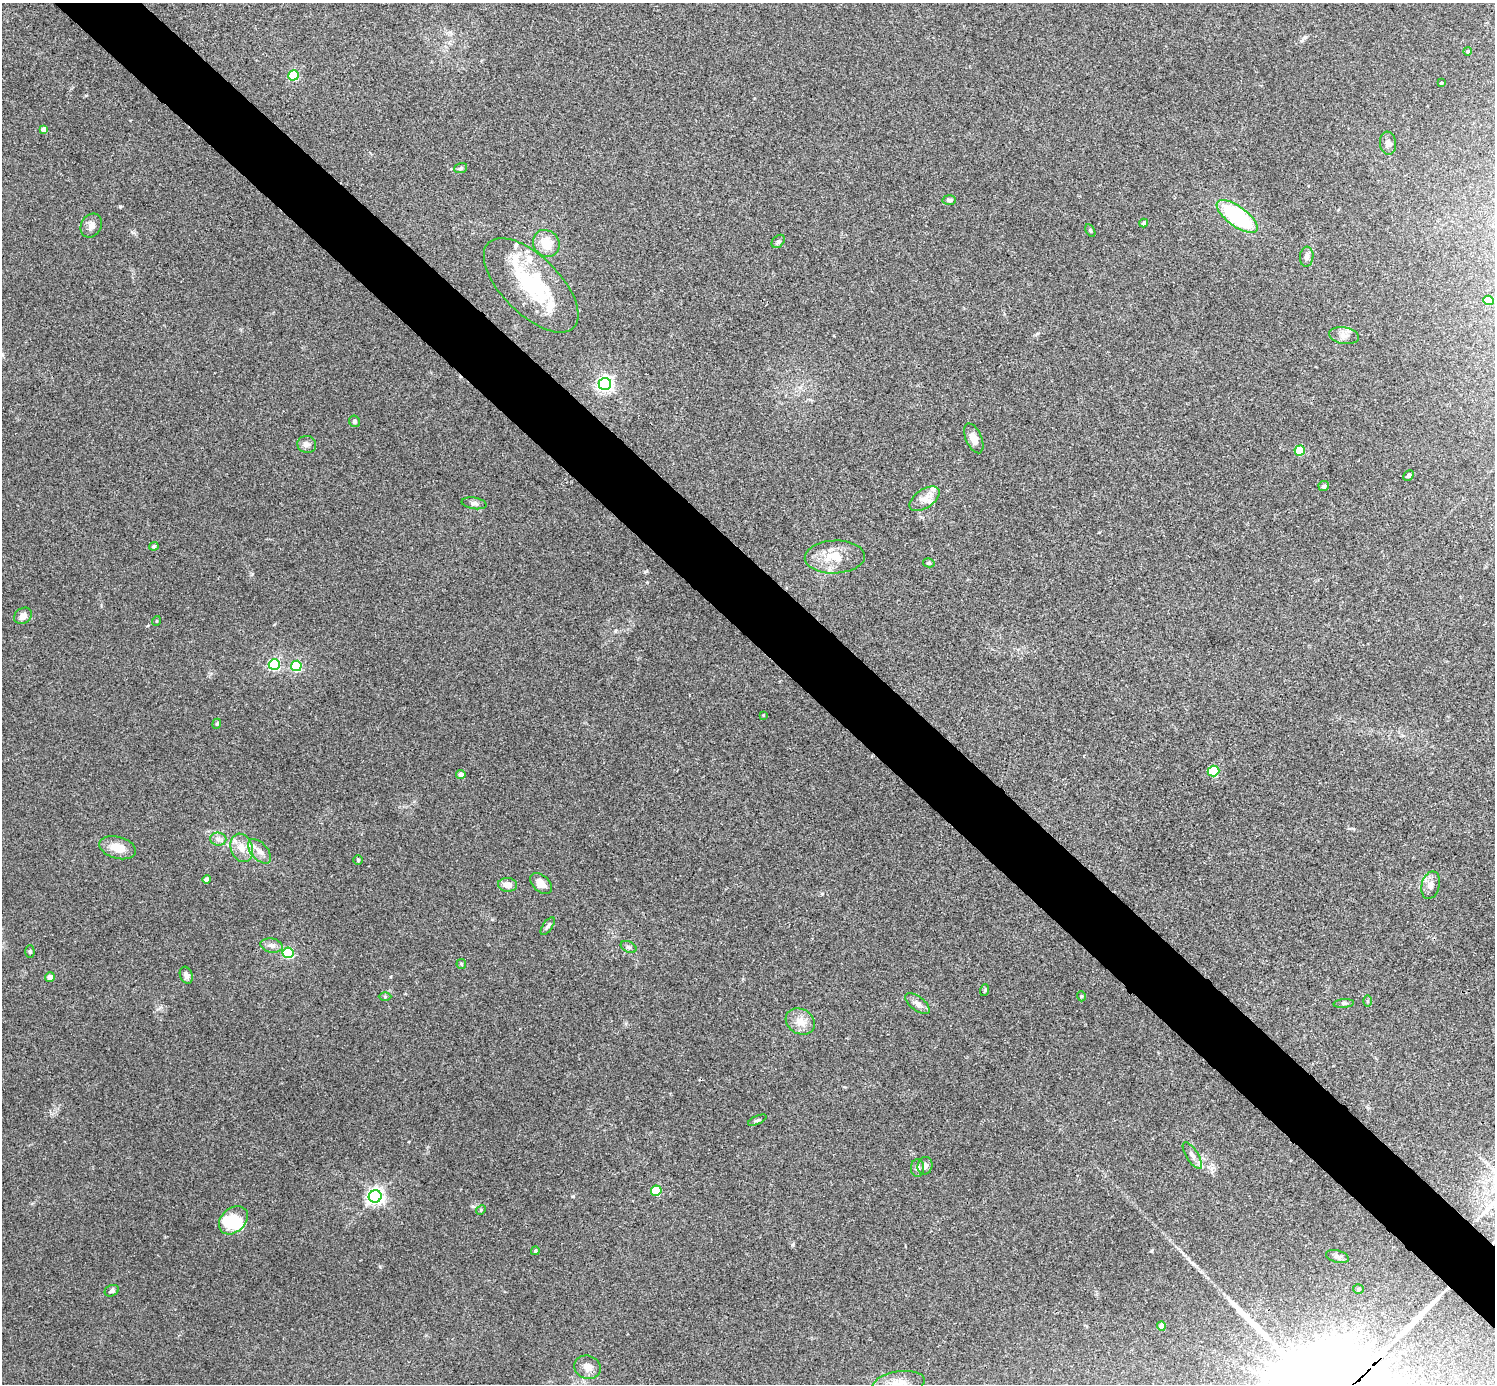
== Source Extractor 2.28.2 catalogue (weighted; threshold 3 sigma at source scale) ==
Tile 6 of 4 x 4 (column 2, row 2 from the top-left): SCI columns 1498-2990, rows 2921-4302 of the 5984 x 5984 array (HDU 1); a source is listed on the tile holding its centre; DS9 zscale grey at full resolution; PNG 1497 x 1386 px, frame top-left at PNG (2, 3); each listed source drawn as its Kron ellipse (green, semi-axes under 4 px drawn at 4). Shown black and unused: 5% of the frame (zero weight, under 3 of 4 exposures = <1% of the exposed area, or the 3 px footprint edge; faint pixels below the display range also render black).
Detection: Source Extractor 2.28.2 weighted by HDU 2 'WHT'; one run over the whole footprint, this tile lists its part. Background 0.0342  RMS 0.0047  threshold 0.0212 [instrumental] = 3 sigma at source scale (4.5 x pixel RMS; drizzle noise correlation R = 1.50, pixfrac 1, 0.05/0.05 arcsec/px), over >= 5 px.
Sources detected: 86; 2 inside a brighter object's white glare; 2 long thin detections or spike segments (spike, bleed or trail) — neither listed nor drawn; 6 inside a brighter listed object's ellipse — not listed separately; the other 76 listed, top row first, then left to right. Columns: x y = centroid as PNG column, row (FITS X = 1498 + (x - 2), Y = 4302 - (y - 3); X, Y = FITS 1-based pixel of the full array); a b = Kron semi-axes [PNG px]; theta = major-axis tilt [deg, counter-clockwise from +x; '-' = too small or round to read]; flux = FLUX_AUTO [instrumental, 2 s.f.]
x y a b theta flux
1468 51 4 4 - 0.91
294 75 5 5 - 31
1441 83 4 3 - 0.42
43 129 4 4 - 2.1
1388 143 11 8 -83 2.4
461 168 7 5 19 0.79
949 200 6 5 - 1.2
1237 216 24 10 -36 47
1144 223 4 4 - 1.1
91 226 12 10 61 2.5
1090 230 7 4 -59 0.62
778 241 8 5 47 0.92
546 243 14 12 -46 8
1307 257 10 6 83 1.9
531 285 60 29 -45 40
1488 300 5 5 - 6.5
1344 336 15 8 -9 3
605 384 6 6 - 150
354 421 6 5 - 0.77
974 438 16 8 -66 4
307 444 9 8 - 2
1300 450 5 5 - 16
1409 475 6 4 45 0.71
1324 486 5 5 - 1.2
924 499 17 9 34 4.3
474 503 12 5 -9 1.6
154 546 5 4 - 1
835 557 30 16 2 11
929 563 6 4 -14 0.68
23 616 9 7 35 2.6
156 621 5 3 - 0.37
274 664 5 5 - 61
296 666 5 5 - 40
763 715 4 3 - 0.34
217 724 5 4 - 0.56
1213 771 6 5 - 27
461 775 4 4 - 2.6
218 839 8 6 -6 1.9
118 848 18 11 -15 7.4
242 848 14 11 -69 5.4
260 851 14 8 -48 3.7
358 860 5 4 - 0.6
207 879 4 4 - 2.4
541 883 13 8 -41 4
508 885 9 7 -5 3.1
1431 885 14 9 76 2.9
548 926 10 4 55 1.2
272 946 11 7 -10 2.1
628 947 8 5 -25 1.1
30 951 6 4 -89 0.71
288 953 5 5 - 40
461 964 5 4 - 0.53
186 975 9 6 -70 1.8
50 977 5 4 - 2.3
985 990 6 3 71 0.48
1081 996 5 3 - 0.44
385 997 6 4 1 0.6
1367 1001 6 4 89 0.52
1344 1003 10 4 5 1
917 1004 14 7 -38 2.5
800 1022 15 12 -28 5.5
757 1120 10 3 24 0.76
1192 1155 15 6 -58 2.3
925 1166 9 7 77 2.1
918 1168 9 6 -88 1.7
656 1191 5 5 - 21
375 1196 6 6 - 180
481 1210 5 4 - 0.53
233 1220 16 12 42 13
535 1251 4 4 - 0.69
1337 1257 12 6 -16 1.5
1358 1289 5 4 - 0.66
112 1291 7 5 25 1.2
1161 1326 4 4 - 4.8
587 1367 13 11 -18 3.8
899 1384 26 12 9 8
Isophote crosses this tile's border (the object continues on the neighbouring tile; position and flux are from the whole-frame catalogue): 1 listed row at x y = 899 1384
Unlisted compact peaks at least as high as the median listed source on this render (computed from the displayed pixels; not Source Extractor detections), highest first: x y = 120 206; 573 1196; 473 1206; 1151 1251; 380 1267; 792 1245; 132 232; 252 574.